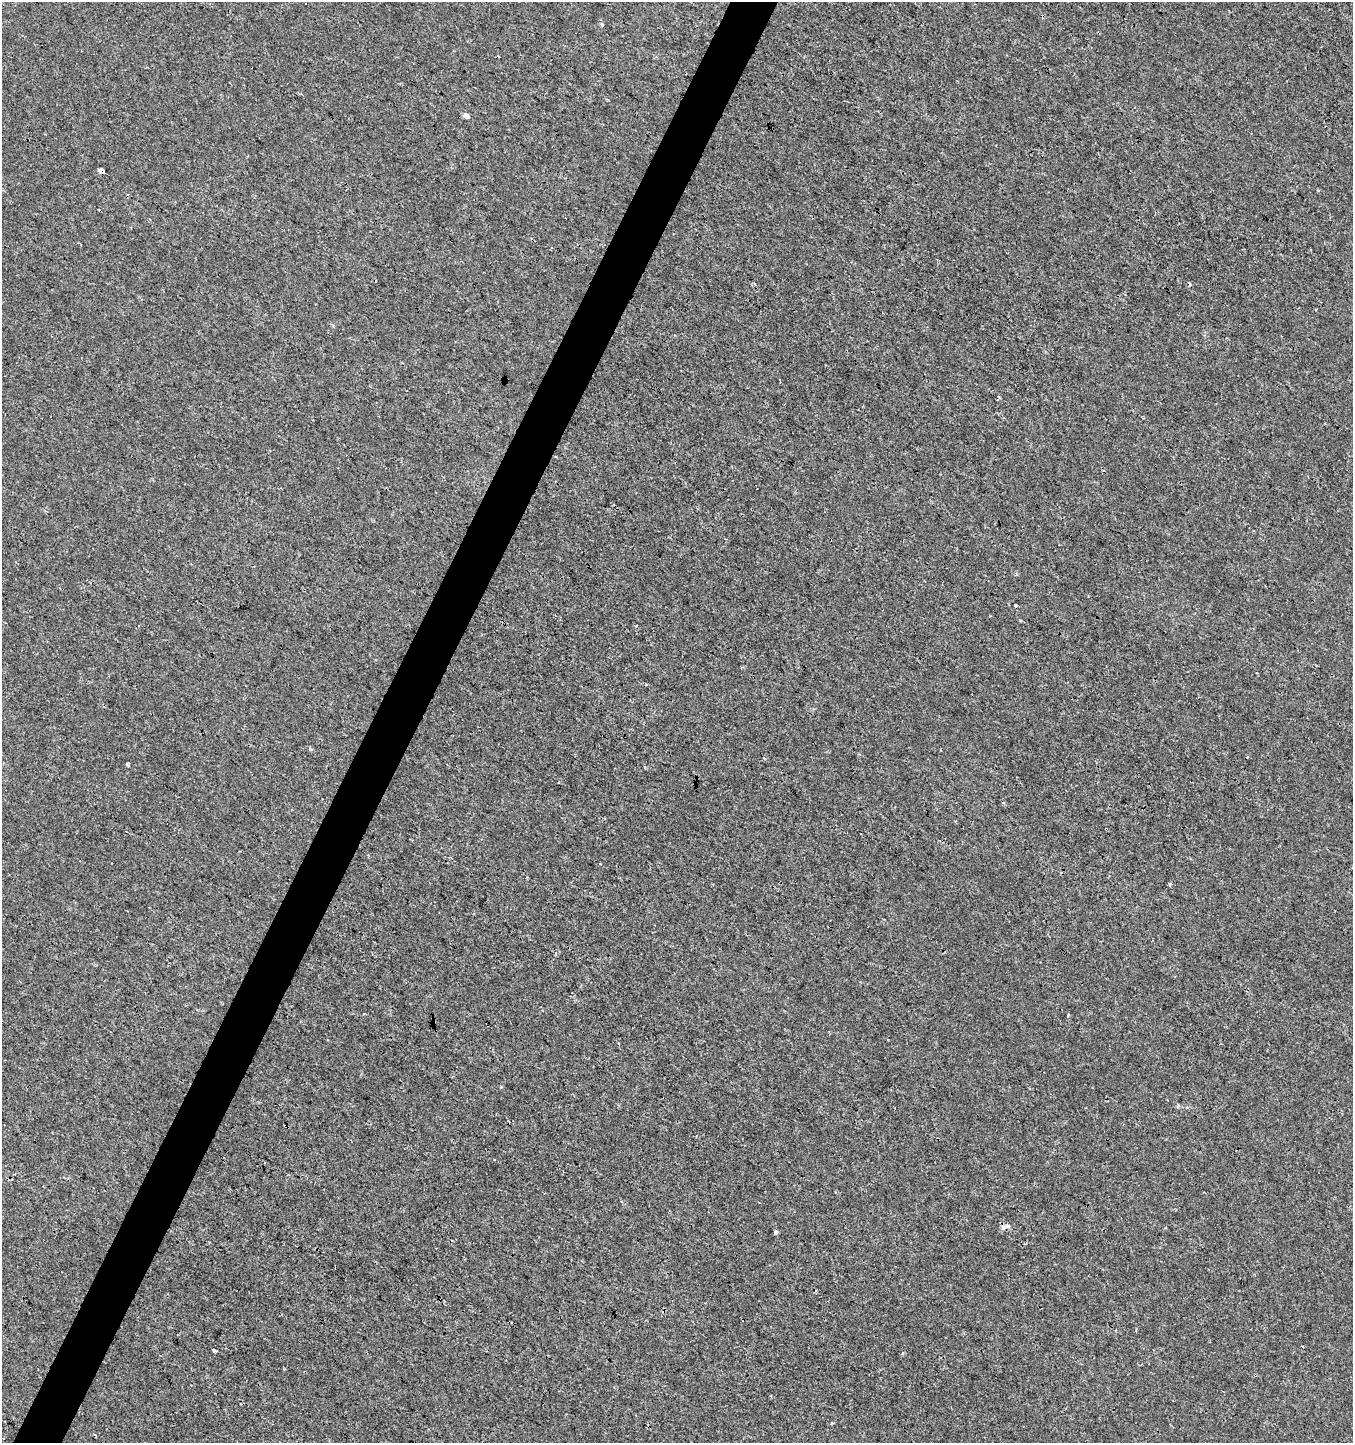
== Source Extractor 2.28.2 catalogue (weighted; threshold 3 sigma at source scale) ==
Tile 7 of 4 x 4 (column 3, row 2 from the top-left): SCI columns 2900-4250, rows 2889-4329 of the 5865 x 5770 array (HDU 1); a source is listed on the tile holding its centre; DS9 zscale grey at full resolution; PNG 1355 x 1445 px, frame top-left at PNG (2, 2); no overlay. Shown black and unused: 4% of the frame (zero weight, under 3 of 4 exposures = <1% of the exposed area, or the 3 px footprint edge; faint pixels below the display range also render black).
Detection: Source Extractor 2.28.2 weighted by HDU 2 'WHT'; one run over the whole footprint, this tile lists its part. Background 2.56e-04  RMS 0.0013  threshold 0.00598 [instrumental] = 3 sigma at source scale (4.5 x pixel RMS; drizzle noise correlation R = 1.50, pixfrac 1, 0.0396/0.0396 arcsec/px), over >= 5 px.
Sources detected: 14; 3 cosmic-ray / hot-pixel residue — not listed; the other 11 listed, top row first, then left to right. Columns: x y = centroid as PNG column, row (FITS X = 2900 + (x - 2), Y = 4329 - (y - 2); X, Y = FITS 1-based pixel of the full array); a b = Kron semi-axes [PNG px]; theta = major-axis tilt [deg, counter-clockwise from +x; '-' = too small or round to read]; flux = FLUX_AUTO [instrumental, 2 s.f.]
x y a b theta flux
466 115 6 5 - 0.53
101 171 5 4 - 5.6
998 399 6 3 65 0.2
1016 605 4 3 - 0.31
764 758 4 3 - 0.17
127 764 3 3 - 0.47
1003 803 4 3 - 0.18
555 953 5 3 - 0.18
1003 1227 10 6 5 0.46
776 1232 4 3 - 0.41
214 1351 5 3 - 0.68
Overlapping masked pixels (flux is a lower limit): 1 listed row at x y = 101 171